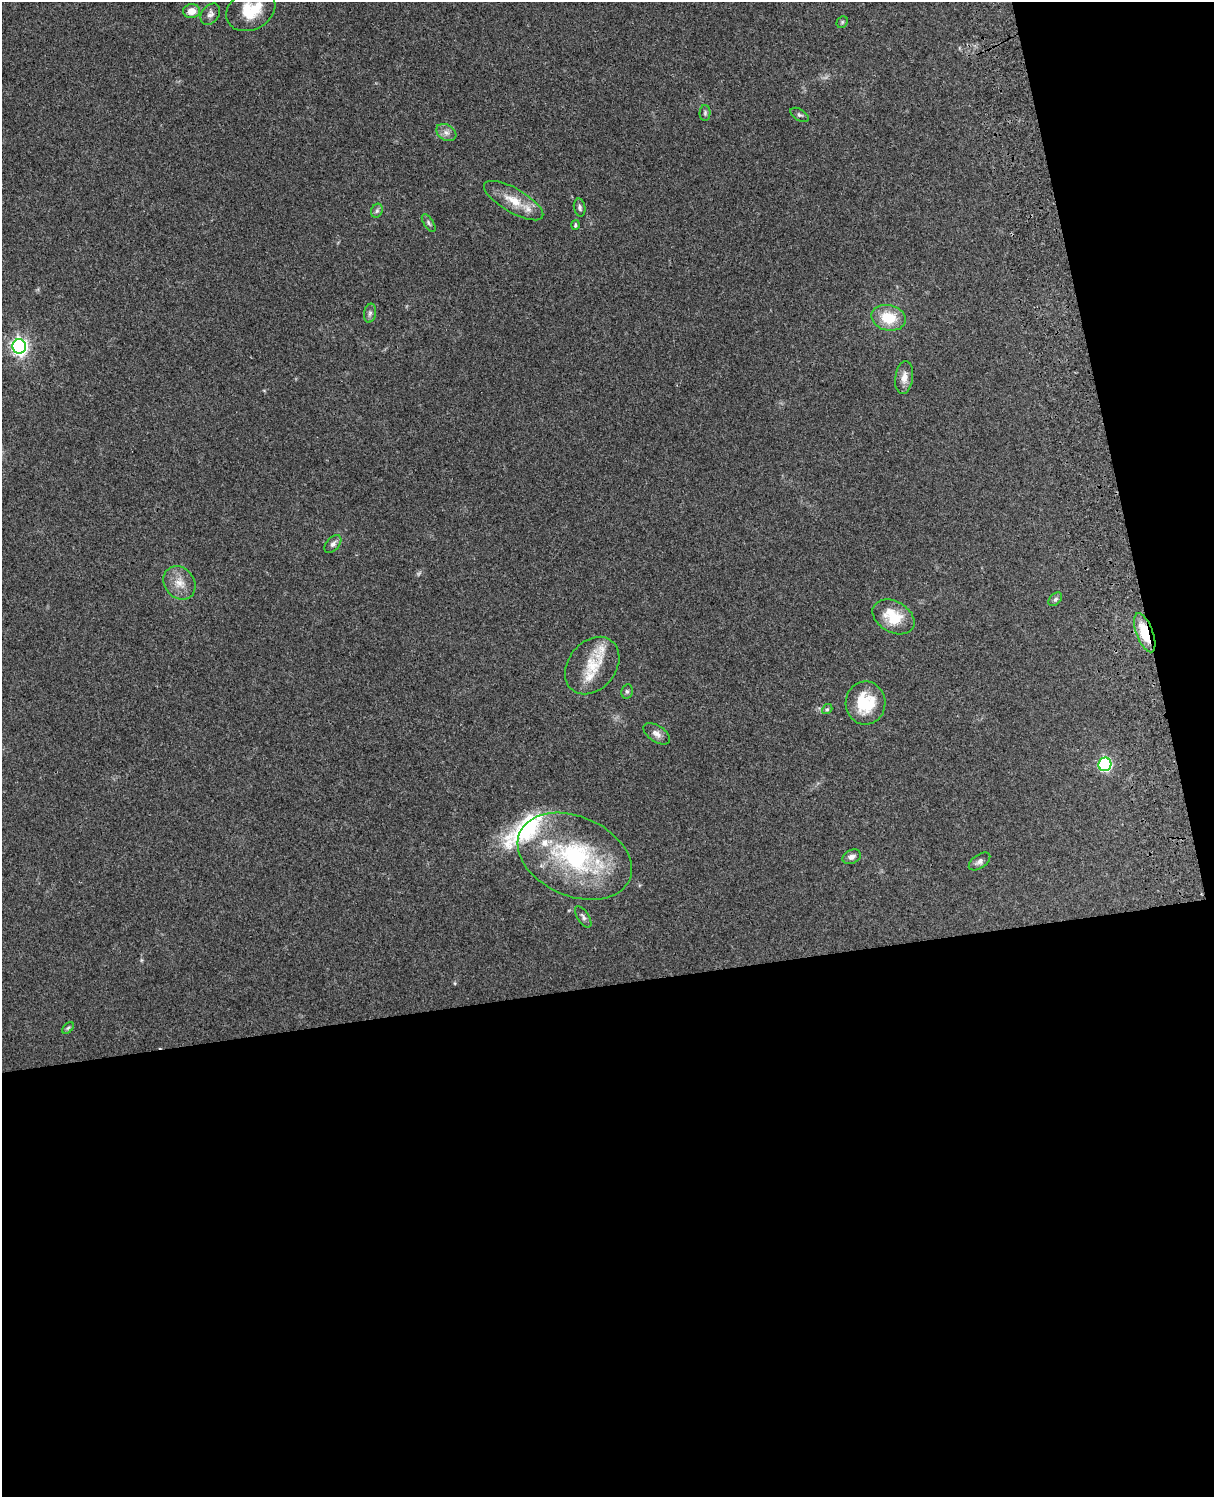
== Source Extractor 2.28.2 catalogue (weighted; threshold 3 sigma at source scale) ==
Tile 12 of 4 x 3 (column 4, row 3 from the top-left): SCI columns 3755-4966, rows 165-1659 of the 5087 x 4928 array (HDU 1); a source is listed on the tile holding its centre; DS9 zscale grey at full resolution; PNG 1216 x 1499 px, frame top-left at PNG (2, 2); each listed source drawn as its Kron ellipse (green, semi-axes under 4 px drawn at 4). Shown black and unused: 39% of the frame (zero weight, under 3 of 4 exposures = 6% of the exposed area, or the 3 px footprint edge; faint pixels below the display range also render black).
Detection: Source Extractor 2.28.2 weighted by HDU 2 'WHT'; one run over the whole footprint, this tile lists its part. Background 0.257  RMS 0.0089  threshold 0.0401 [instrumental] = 3 sigma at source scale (4.5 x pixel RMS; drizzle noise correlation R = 1.50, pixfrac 1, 0.05/0.05 arcsec/px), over >= 5 px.
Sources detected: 37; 1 inside a brighter object's white glare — neither listed nor drawn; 4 inside a brighter listed object's ellipse — not listed separately; the other 32 listed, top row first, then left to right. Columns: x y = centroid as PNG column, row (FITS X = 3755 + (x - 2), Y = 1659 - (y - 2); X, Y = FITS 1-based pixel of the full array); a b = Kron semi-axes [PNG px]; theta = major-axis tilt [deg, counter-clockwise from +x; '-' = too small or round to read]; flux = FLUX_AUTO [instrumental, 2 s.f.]
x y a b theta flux
251 10 26 19 27 31
192 11 8 7 - 8.2
210 14 12 8 52 4.2
842 22 6 5 - 1.4
705 113 8 5 90 1.8
800 115 10 5 -30 2.1
446 132 11 7 -31 4.4
514 201 33 12 -30 20
580 207 9 5 -79 2.3
377 211 7 5 68 2.1
429 223 10 4 -57 2
575 225 5 4 - 1.5
370 313 9 6 79 2.6
888 318 17 12 -13 24
19 346 7 7 - 310
904 377 16 9 82 7.6
333 544 10 6 47 3.4
179 583 18 15 -50 12
1055 599 8 5 45 2.2
893 617 22 15 -30 26
1145 633 21 8 -69 30
592 666 31 24 51 28
627 691 7 5 77 1.9
865 703 21 20 - 32
827 709 5 4 - 1.3
657 734 15 8 -34 5.1
1105 764 7 6 - 120
575 856 60 40 -24 120
852 857 9 6 22 3.8
980 861 12 6 35 3.6
583 917 12 5 -57 2.8
68 1028 7 4 45 1.4
Overlapping masked pixels (flux is a lower limit): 1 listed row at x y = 1145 633
Isophote crosses this tile's border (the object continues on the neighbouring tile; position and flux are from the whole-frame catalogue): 1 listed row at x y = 251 10